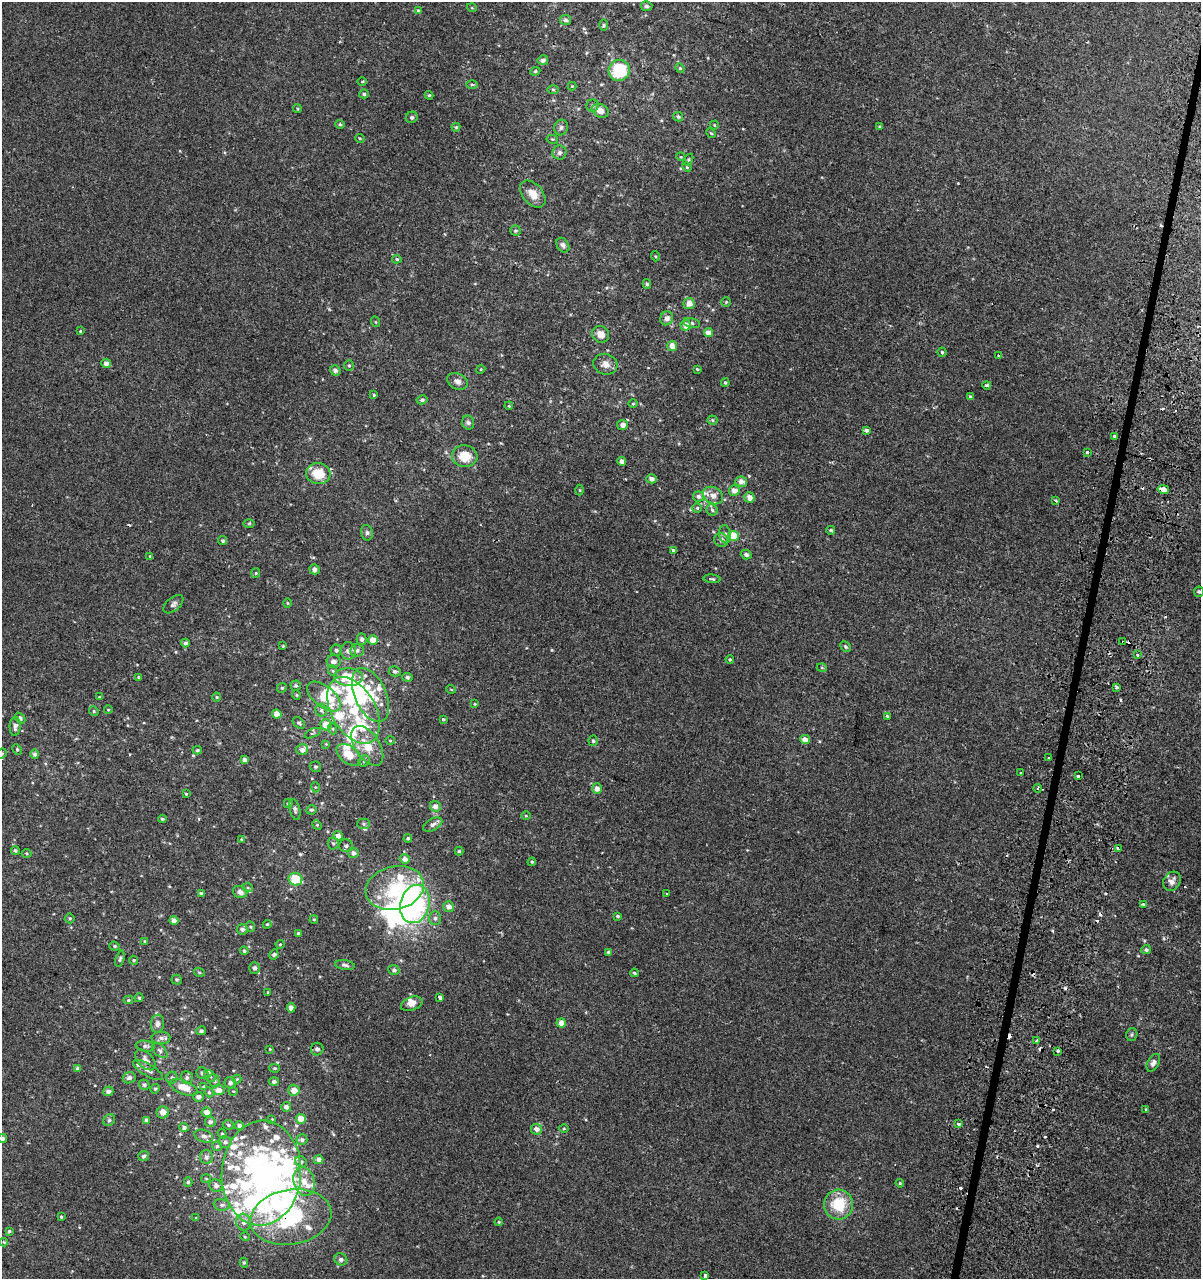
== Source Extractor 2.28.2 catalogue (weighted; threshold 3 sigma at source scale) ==
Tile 10 of 4 x 4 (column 2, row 3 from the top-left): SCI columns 1466-2664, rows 1320-2596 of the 5390 x 5193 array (HDU 1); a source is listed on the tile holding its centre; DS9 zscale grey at full resolution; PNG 1203 x 1281 px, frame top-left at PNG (2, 2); each listed source drawn as its Kron ellipse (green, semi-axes under 4 px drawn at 4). Shown black and unused: <1% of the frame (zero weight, under 2 of 3 exposures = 3% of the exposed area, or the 3 px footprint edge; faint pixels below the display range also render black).
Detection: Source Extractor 2.28.2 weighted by HDU 2 'WHT'; one run over the whole footprint, this tile lists its part. Background 1.90e-04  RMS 0.0025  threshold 0.0112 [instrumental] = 3 sigma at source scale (4.5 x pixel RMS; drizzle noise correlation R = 1.50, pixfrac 1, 0.0396/0.0396 arcsec/px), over >= 5 px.
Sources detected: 378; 12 inside a brighter object's white glare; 19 cosmic-ray / hot-pixel residue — neither listed nor drawn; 45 inside a brighter listed object's ellipse — not listed separately; the other 302 listed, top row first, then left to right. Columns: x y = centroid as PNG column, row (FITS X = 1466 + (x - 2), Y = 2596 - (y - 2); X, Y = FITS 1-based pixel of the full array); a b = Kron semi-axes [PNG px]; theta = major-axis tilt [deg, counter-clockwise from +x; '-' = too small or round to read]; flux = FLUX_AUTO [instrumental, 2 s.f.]
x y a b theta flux
647 6 6 5 - 0.46
472 8 5 3 - 0.2
418 11 4 4 - 0.37
566 20 5 5 - 0.53
604 25 6 4 89 0.27
543 60 5 5 - 1
680 68 5 4 - 0.27
619 70 11 10 - 12
535 71 5 4 - 0.34
362 81 4 3 - 0.23
472 84 5 3 - 0.33
572 86 4 4 - 0.22
553 89 6 4 -2 0.3
364 94 5 4 - 0.4
429 95 4 4 - 0.27
593 106 6 6 - 0.49
297 109 4 4 - 0.25
600 111 8 6 -28 1.8
412 117 6 5 - 0.47
678 117 5 4 - 0.42
340 124 5 4 - 0.29
714 125 4 4 - 0.21
456 127 4 4 - 0.29
561 127 8 6 73 0.68
880 127 4 3 - 0.29
711 133 5 4 - 0.3
360 138 5 3 - 0.23
552 139 6 4 -11 0.28
559 152 7 7 - 0.83
681 157 5 3 - 0.18
688 160 6 4 58 0.31
687 167 5 4 - 0.26
533 194 16 10 -50 2.9
515 231 5 5 - 0.37
563 245 8 6 -56 0.74
655 256 5 3 - 0.2
397 259 5 4 - 0.36
647 284 5 4 - 0.45
726 302 5 5 - 0.29
689 303 5 5 - 1.8
667 318 7 6 - 1.3
376 322 5 3 - 0.22
692 323 8 5 -13 0.47
686 325 5 5 - 2.2
80 331 3 3 - 0.34
708 333 4 4 - 1.5
601 334 9 8 - 1.9
672 346 5 5 - 1.8
942 352 4 4 - 0.28
999 356 3 3 - 2
106 363 5 4 - 1.3
605 364 12 10 -16 1.7
349 365 5 4 - 0.35
481 369 4 3 - 0.2
697 369 3 3 - 0.22
335 370 5 5 - 0.67
457 381 11 7 -24 1.2
725 383 4 3 - 0.29
987 385 4 3 - 0.82
374 395 4 3 - 0.21
970 397 4 4 - 0.47
422 400 5 4 - 0.46
633 404 5 3 - 0.19
509 406 4 3 - 0.2
712 420 5 4 - 0.32
468 422 7 6 - 0.56
622 425 5 5 - 1.3
866 430 4 3 - 0.69
1114 436 3 3 - 0.49
1087 452 3 3 - 1
465 456 13 11 -9 4.3
622 461 4 4 - 1
318 474 12 10 -8 5.4
651 479 5 4 - 0.95
741 482 6 5 - 1.6
1163 489 6 3 -12 8.9
580 490 5 3 - 0.22
734 491 5 5 - 1.4
713 495 11 8 -29 1.6
698 496 5 5 - 0.83
749 497 5 5 - 1.7
1056 500 3 3 - 1.2
697 508 5 5 - 0.39
712 510 6 5 - 0.47
249 523 5 3 - 0.25
831 530 4 4 - 0.38
367 533 8 6 -77 0.56
725 534 9 6 -80 0.77
734 536 5 5 - 5.3
721 540 7 7 - 0.88
223 541 5 4 - 0.37
673 550 4 3 - 2.2
746 554 5 4 - 0.62
150 556 3 3 - 0.23
314 569 5 5 - 1
256 573 5 4 - 0.24
712 579 8 3 -6 0.4
1199 592 5 5 - 0.41
287 603 5 3 - 0.24
173 604 12 6 40 0.79
362 639 5 5 - 0.63
373 640 4 4 - 2.8
1123 642 3 2 - 0.92
185 643 4 4 - 0.56
283 646 3 3 - 0.2
845 647 6 4 -45 0.41
336 650 6 5 - 0.54
357 650 7 6 - 0.82
348 651 8 7 - 0.94
1138 655 4 2 - 0.2
730 659 4 3 - 0.26
334 661 7 6 - 1.2
822 668 5 3 - 0.22
333 671 5 3 - 0.28
395 671 6 5 - 0.56
139 677 4 3 - 0.23
348 677 14 9 -3 6.4
407 677 5 4 - 0.56
296 686 5 5 - 0.39
1116 687 4 3 - 0.49
282 688 5 4 - 0.37
451 689 5 3 - 0.19
296 695 5 4 - 0.29
370 695 29 16 -66 8.3
99 697 4 4 - 0.2
217 697 4 4 - 0.24
324 697 20 10 -39 9.9
475 704 4 3 - 0.2
108 710 4 3 - 0.17
321 710 6 5 - 0.61
354 710 36 22 -60 13
94 711 5 4 - 0.3
277 714 5 4 - 2.1
887 716 3 3 - 0.47
20 718 6 4 -49 0.56
443 719 3 3 - 0.26
299 723 7 5 -41 0.45
326 725 6 5 - 3.7
15 726 9 5 86 0.99
333 729 5 3 - 0.3
312 733 9 3 22 0.33
390 740 5 3 - 0.22
805 740 5 4 - 1.8
593 741 5 4 - 0.4
326 744 4 4 - 0.22
367 746 22 12 -57 4.7
17 749 5 4 - 0.37
197 750 4 4 - 0.35
302 750 6 5 - 1.1
2 754 5 4 - 0.34
35 754 5 4 - 0.67
349 755 14 8 -38 3.6
1048 757 3 2 - 0.26
245 760 4 4 - 1.1
364 761 6 5 - 0.43
315 767 6 5 - 0.4
1021 773 3 3 - 1.1
1078 776 3 3 - 1.5
315 787 5 3 - 0.21
1038 788 4 2 - 0.3
597 789 5 5 - 1.4
186 794 3 2 - 0.2
288 803 4 4 - 0.39
435 806 5 5 - 1
295 809 11 5 -76 0.7
311 810 5 4 - 0.43
526 816 5 3 - 0.23
162 819 4 3 - 0.32
364 824 6 5 - 0.47
317 825 5 4 - 0.26
433 825 10 5 28 0.78
338 836 5 4 - 1.4
408 838 4 4 - 0.48
241 839 3 2 - 0.18
333 843 6 5 - 0.43
346 846 6 6 - 0.77
1118 849 3 3 - 0.77
15 850 4 4 - 0.4
459 851 4 4 - 0.33
353 853 5 5 - 0.86
26 854 5 4 - 0.3
405 859 5 5 - 1.1
532 862 4 4 - 0.25
295 879 7 6 - 8.9
1172 881 10 8 58 1.2
248 888 5 3 - 0.22
395 888 29 21 13 15
240 892 7 6 - 0.88
201 894 4 4 - 0.63
667 894 3 3 - 0.41
415 904 19 14 75 36
1143 905 4 3 - 0.38
449 907 5 5 - 1.4
617 916 4 4 - 0.39
70 918 5 5 - 0.35
435 918 7 6 - 0.64
314 919 4 3 - 0.28
174 921 4 4 - 1.6
267 924 4 4 - 0.28
251 927 5 3 - 0.26
242 929 5 5 - 0.67
298 933 3 3 - 0.33
145 941 4 3 - 0.24
280 944 4 4 - 0.22
115 946 5 4 - 0.33
1146 950 5 4 - 0.47
244 951 4 4 - 0.41
609 952 4 4 - 0.8
274 954 5 4 - 0.43
120 959 8 4 74 0.5
134 960 5 4 - 0.29
345 965 10 4 -9 0.64
255 968 6 5 - 0.71
394 970 5 5 - 0.62
199 972 5 3 - 0.26
634 973 4 3 - 0.33
176 980 5 5 - 0.32
268 992 3 2 - 0.18
440 997 4 3 - 1.6
139 998 4 4 - 0.4
128 1000 4 4 - 0.3
412 1004 11 6 20 1.4
291 1008 5 4 - 1.8
561 1023 4 4 - 1.7
157 1024 9 6 84 0.96
201 1031 5 4 - 0.54
1132 1035 6 5 - 0.44
161 1038 9 6 0 0.88
1037 1041 3 3 - 1.4
145 1046 9 5 -8 0.73
270 1049 3 3 - 0.18
317 1049 6 6 - 0.72
160 1050 9 5 -44 0.74
1058 1051 3 3 - 1.4
145 1060 12 7 -46 1.5
1153 1063 9 6 62 0.94
78 1068 4 4 - 0.72
275 1068 5 4 - 0.32
148 1070 17 6 -31 1.3
202 1073 6 5 - 0.54
210 1076 6 5 - 0.46
129 1078 6 5 - 0.82
172 1078 6 5 - 0.45
187 1078 6 6 - 0.61
237 1079 4 4 - 0.24
214 1081 7 5 -66 0.43
274 1081 5 4 - 0.54
230 1083 6 6 - 0.63
144 1085 5 5 - 0.55
204 1086 4 3 - 0.26
184 1087 14 6 -21 3.2
155 1089 5 4 - 0.34
219 1090 6 5 - 1.3
294 1090 6 5 - 2
108 1091 5 5 - 0.86
233 1091 4 3 - 0.18
209 1092 5 4 - 0.34
198 1097 5 5 - 0.79
286 1107 5 5 - 0.89
1146 1109 3 3 - 0.2
163 1112 6 6 - 1.4
207 1112 5 5 - 1.8
272 1119 3 3 - 0.17
301 1119 5 4 - 3.9
109 1120 6 5 - 0.4
146 1120 4 4 - 0.64
210 1122 5 5 - 0.73
959 1124 3 3 - 0.94
228 1125 6 4 -23 0.41
239 1126 4 4 - 0.69
184 1127 5 4 - 0.62
537 1129 5 5 - 1.2
564 1129 5 3 - 0.22
222 1134 5 4 - 0.27
204 1136 10 6 -19 0.94
2 1138 4 4 - 0.51
302 1139 5 5 - 0.5
225 1142 6 6 - 0.65
217 1146 5 5 - 0.41
144 1156 5 5 - 0.53
206 1157 7 6 - 0.7
319 1160 5 4 - 0.92
301 1162 6 5 - 0.47
261 1173 52 39 86 73
206 1178 5 3 - 0.23
304 1181 15 10 -74 2.9
188 1182 5 4 - 0.36
900 1183 4 3 - 0.24
216 1186 6 6 - 0.94
222 1205 8 5 -8 0.67
838 1205 15 14 - 7.9
61 1217 4 3 - 0.3
291 1217 41 27 10 25
196 1218 4 3 - 0.24
244 1222 8 7 - 1.2
499 1222 4 4 - 0.22
9 1231 3 3 - 0.29
245 1237 5 3 - 0.19
4 1242 4 4 - 0.21
341 1259 7 6 - 0.7
244 1263 5 4 - 0.37
705 1275 3 3 - 0.97
Overlapping masked pixels (flux is a lower limit): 3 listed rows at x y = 1163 489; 1123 642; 291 1217
Isophote crosses this tile's border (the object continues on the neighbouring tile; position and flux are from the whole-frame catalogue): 2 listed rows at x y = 2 754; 2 1138